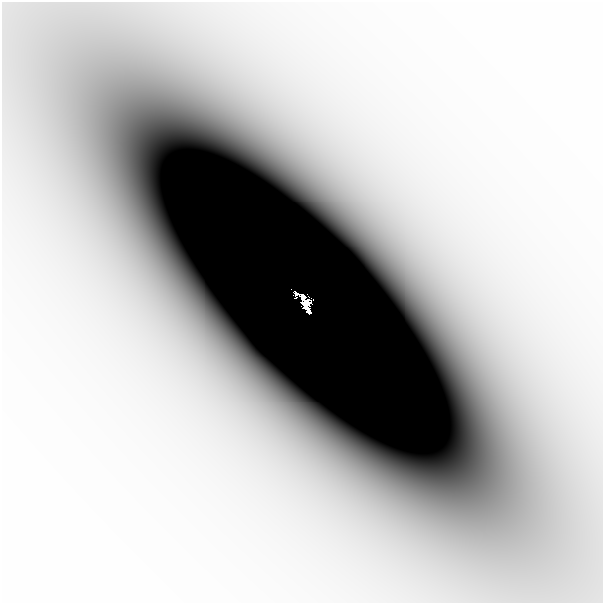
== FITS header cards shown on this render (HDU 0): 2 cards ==
NAXIS1  =                  601
NAXIS2  =                  601

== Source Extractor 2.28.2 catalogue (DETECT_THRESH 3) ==
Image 601 x 601 px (HDU 0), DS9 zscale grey, 1 PNG px = 1 image px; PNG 605 x 605 px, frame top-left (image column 1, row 601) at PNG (2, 2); no overlay
Background -3.62e-06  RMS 1.1e-06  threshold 3.19e-06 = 3 sigma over >= 5 px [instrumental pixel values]
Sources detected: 4; all 4 listed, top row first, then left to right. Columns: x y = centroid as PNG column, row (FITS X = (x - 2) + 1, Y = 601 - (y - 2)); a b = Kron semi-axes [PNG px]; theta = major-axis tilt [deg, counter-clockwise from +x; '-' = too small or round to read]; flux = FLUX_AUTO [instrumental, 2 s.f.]
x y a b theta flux
296 293 5 3 - 0.02
303 297 5 4 - 0.58
307 304 12 8 -83 0.57
249 350 27 17 -56 0.0026